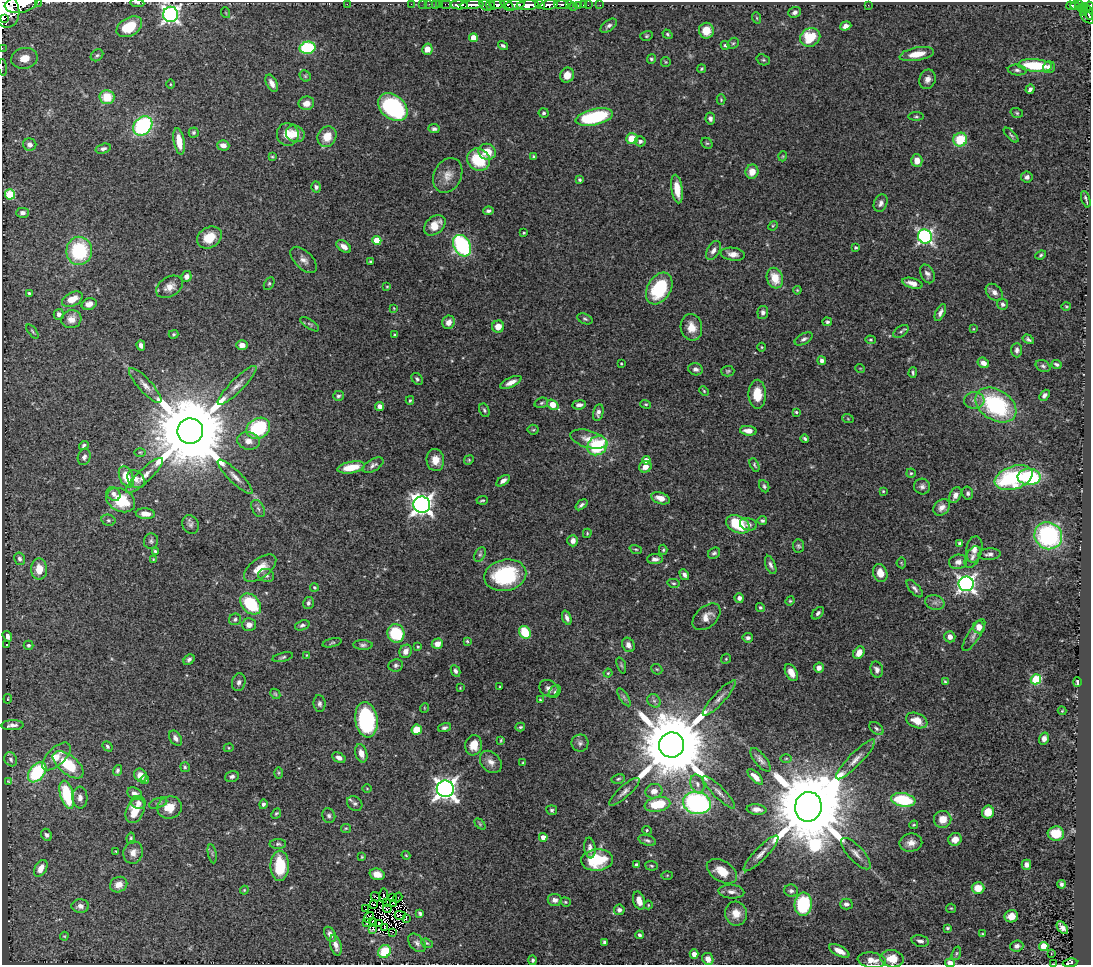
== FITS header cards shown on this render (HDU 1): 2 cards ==
NAXIS1  =                 1089
NAXIS2  =                  963

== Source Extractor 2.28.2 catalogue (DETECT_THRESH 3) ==
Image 1089 x 963 px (HDU 1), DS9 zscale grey, 1 PNG px = 1 image px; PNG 1093 x 967 px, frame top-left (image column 1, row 963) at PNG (2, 2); each listed source drawn as its Kron ellipse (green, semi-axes under 4 px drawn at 4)
Background 0.582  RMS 0.018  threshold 0.0553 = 3 sigma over >= 5 px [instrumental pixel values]
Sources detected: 485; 5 with non-positive FLUX_AUTO (blend fragments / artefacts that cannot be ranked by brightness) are neither listed nor drawn; the other 480 listed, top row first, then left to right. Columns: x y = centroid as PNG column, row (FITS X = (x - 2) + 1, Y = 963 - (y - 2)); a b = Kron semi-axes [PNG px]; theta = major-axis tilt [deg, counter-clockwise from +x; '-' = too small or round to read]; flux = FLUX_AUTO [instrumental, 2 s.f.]
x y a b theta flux
38 2 2 2 - 31
137 3 7 4 -9 2.5
21 4 16 8 10 1500
347 4 2 2 - 93
411 4 2 2 - 4.1
423 4 2 2 - 4.1
429 4 2 2 - 8.8
435 4 3 2 - 6.5
440 4 2 2 - 5.8
446 4 6 2 0 18
497 4 8 3 2 310
540 4 5 3 - 190
561 4 7 3 -2 150
459 5 9 4 -2 680
472 5 12 3 5 780
486 5 7 4 -40 99
490 5 5 3 - 95
507 5 8 3 -39 250
515 5 9 5 7 320
528 5 11 5 4 1300
549 5 8 4 7 750
569 5 3 2 - 42
579 5 2 2 - 11
583 5 2 2 - 5
588 5 2 2 - 7.1
600 5 2 2 - 4.9
868 5 2 2 - 0.75
1079 5 3 3 - 31
574 6 3 2 - 21
1071 6 5 3 - 91
1075 6 4 3 - 92
1084 6 3 3 - 54
1089 6 4 3 - 96
5 9 19 14 -74 2400
1081 9 3 2 - 36
795 12 6 5 - 3.7
1088 12 8 3 -70 86
226 13 5 3 - 0.99
1083 13 3 2 - 22
171 14 8 7 - 470
1088 17 8 5 -36 160
3 18 4 3 - 180
757 18 6 3 -71 1.4
609 26 9 5 36 3.8
846 26 6 4 19 6.2
129 27 14 9 29 38
706 31 8 7 - 18
667 34 5 4 - 1.7
646 36 6 5 - 1.8
810 37 10 9 - 40
473 38 4 4 - 16
733 43 6 5 - 1.9
725 45 4 4 - 2.1
503 46 5 3 - 2.4
2 48 2 2 - 6.9
308 48 8 6 12 110
427 49 5 5 - 12
917 54 17 6 10 21
97 55 7 5 37 2.4
24 58 13 10 11 33
651 59 5 4 - 2.1
763 60 7 5 -19 2
666 62 5 4 - 1.4
1035 65 17 6 -5 62
3 67 8 3 -84 2.2
1049 67 6 6 - 6.5
702 69 4 3 - 1.5
1017 70 9 5 -7 3.5
567 75 7 7 - 14
305 76 6 5 - 1.7
927 79 10 8 69 6.8
272 83 9 5 -63 7.1
170 84 5 3 - 1.3
1030 89 5 3 - 3.7
107 97 7 7 - 30
721 100 5 4 - 1.5
306 103 8 7 - 10
393 107 17 11 -39 160
544 113 5 4 - 2.5
1017 113 6 4 -18 1.9
916 116 8 4 0 2
594 117 19 8 13 110
710 119 6 4 -80 4.2
143 126 10 8 47 160
434 129 6 4 -9 3.4
194 132 5 5 - 2.6
288 134 11 11 - 17
295 134 9 8 - 12
1011 135 9 3 -45 2
327 137 10 9 - 19
632 139 6 5 - 26
960 139 7 6 - 45
179 141 13 5 -80 22
640 141 5 5 - 4.6
707 143 6 5 - 1.7
30 145 6 6 - 6
223 145 6 5 - 9.5
103 149 8 4 15 4.2
487 152 9 8 - 22
783 156 5 3 - 1.1
272 157 4 3 - 1.5
534 157 4 3 - 1.8
478 160 12 10 -39 52
917 161 6 5 - 10
752 172 7 6 - 12
448 175 18 13 64 14
1027 177 6 5 - 3.3
580 180 4 4 - 1.7
316 187 5 5 - 2.9
677 189 14 5 -83 19
10 194 5 5 - 53
1086 199 8 2 -73 2.8
881 203 9 6 69 5.1
488 211 5 3 - 3.1
23 213 6 5 - 5.2
435 225 12 8 40 18
773 226 5 4 - 1.4
524 233 3 3 - 1.3
925 236 7 7 - 330
209 238 13 10 31 24
377 240 4 4 - 29
462 246 11 8 -60 150
344 247 8 5 -35 7.3
856 247 3 3 - 2
713 250 10 6 57 6.3
79 251 14 13 - 89
733 254 12 6 -8 8.1
1041 255 6 4 21 2
304 260 16 8 -45 8
371 261 3 2 - 1.5
927 274 10 6 -63 5.2
187 276 5 5 - 5.1
775 278 10 8 -72 24
269 283 7 4 62 2.2
912 283 10 5 -16 10
169 287 14 9 31 9.9
387 287 3 3 - 1.1
659 288 17 11 59 81
797 290 4 4 - 1.2
994 292 10 7 -44 6.2
29 293 4 3 - 1.9
72 299 11 6 25 19
89 304 8 5 17 7.6
1003 304 5 5 - 3.5
1066 306 5 3 - 1.3
394 308 3 3 - 0.95
763 312 6 5 - 3.9
940 313 9 4 64 4.6
59 314 5 5 - 4.8
71 319 10 9 - 11
585 319 8 5 -23 2.5
449 322 7 6 - 9
827 322 5 4 - 2.5
310 324 11 4 -34 2.5
498 327 6 6 - 13
691 327 13 10 -79 16
973 329 4 4 - 1.1
32 331 8 3 -51 1.8
901 331 8 5 36 2.6
174 334 5 4 - 1.6
394 335 3 3 - 1.2
804 339 10 5 28 3.9
1028 339 6 4 -33 2.8
870 340 5 4 - 1.7
141 345 5 4 - 5.2
242 345 6 5 - 6.5
762 347 4 4 - 1.2
1017 350 7 5 -90 3.7
822 361 4 4 - 4.2
983 363 6 5 - 7
621 364 3 2 - 1.1
1057 364 5 3 - 2.9
1043 366 8 5 -28 3
860 368 5 3 - 0.91
695 369 7 6 - 5.1
728 371 7 5 1 2
913 373 5 3 - 2.2
417 379 6 5 - 2.4
511 382 11 5 25 8.1
145 385 23 6 -48 10
237 385 26 6 45 11
704 391 5 3 - 1.3
757 394 14 8 -89 27
1044 395 6 4 50 4
338 396 5 5 - 2.7
410 400 4 3 - 1.5
974 400 10 8 4 6.5
541 403 7 5 18 2.3
646 404 5 4 - 1.6
553 405 6 4 -36 24
579 405 7 4 7 5.2
996 405 22 15 -32 130
380 406 4 4 - 5.4
484 410 7 5 -63 2.4
598 412 8 5 77 4.9
796 412 4 3 - 1.6
848 419 6 3 -20 1.3
258 428 12 10 32 92
533 430 5 5 - 1.6
190 431 13 12 - 24000
748 431 8 5 -6 10
589 439 19 8 -16 13
805 439 4 3 - 2.1
248 441 11 8 -12 9.7
84 445 5 3 - 2.5
597 446 10 9 - 79
140 452 6 4 -1 1.4
84 457 8 6 72 4.4
435 460 11 9 -85 14
469 460 5 4 - 1.4
646 460 4 4 - 8.4
373 465 11 6 29 4.4
754 465 7 4 -64 1.8
351 467 14 5 10 27
645 467 6 5 - 11
911 473 5 4 - 1.7
145 475 25 6 43 13
126 477 11 7 -67 26
235 477 23 6 -44 10
1029 477 11 8 -1 99
1014 478 19 11 19 140
136 479 10 7 -50 7.9
503 481 8 4 36 5.2
764 486 6 4 -64 2.5
922 486 8 8 - 4.6
883 491 3 3 - 1.2
968 493 6 5 - 2.8
114 494 7 6 - 5.1
955 495 8 5 62 6.1
660 498 9 5 -19 12
121 500 15 11 -27 51
482 500 5 2 - 1.7
422 505 8 8 - 810
581 505 7 4 39 3.2
942 507 9 7 44 7.1
258 509 9 6 -62 3.6
145 514 9 5 -4 10
108 520 7 5 -14 2.7
762 521 5 4 - 2.4
190 524 9 8 - 4.4
738 524 12 8 -25 60
748 524 8 6 -13 3.9
587 533 5 3 - 1.5
1048 536 14 13 - 180
151 541 8 7 - 3.3
573 541 5 5 - 5.9
960 544 4 4 - 4.1
798 546 7 6 - 2.5
636 549 6 4 -18 1.8
974 549 13 8 79 9.2
663 550 5 4 - 1.7
155 551 4 3 - 1.8
714 553 6 5 - 2.5
989 554 11 6 5 5.4
480 555 8 5 62 2.5
972 557 12 6 63 5.2
19 559 6 5 - 3.8
153 559 4 3 - 1.1
655 559 8 5 1 4.8
958 562 9 7 9 5.8
901 563 5 5 - 1.4
771 565 9 5 -68 4
260 568 19 9 37 21
39 569 10 8 -89 18
880 573 9 7 -71 13
266 575 8 6 -17 4.1
505 575 21 15 12 100
684 575 6 4 -60 3.7
673 583 6 4 -14 1.7
966 584 7 7 - 510
314 587 4 4 - 1.8
915 589 11 5 -49 4.2
739 598 5 4 - 4.9
790 601 5 4 - 1.5
308 603 6 5 - 3.1
935 603 10 7 -13 5.2
251 604 12 8 -45 75
760 607 4 4 - 2
818 613 7 4 46 3.1
706 617 16 10 42 12
567 618 7 4 -70 4.7
235 619 6 5 - 2.7
249 625 7 6 - 7.5
302 625 7 5 19 3.1
979 627 6 6 - 11
525 632 7 5 -60 54
396 633 9 8 - 64
974 635 18 6 57 6.4
7 636 6 4 -56 4.8
950 637 6 5 - 7
748 638 5 4 - 3.9
467 641 4 4 - 1.6
332 643 10 4 14 2
437 644 6 5 - 10
7 645 3 3 - 1.3
28 645 5 4 - 2.3
363 645 10 4 -3 3.2
628 645 7 6 - 6.2
418 647 4 3 - 1.3
406 651 7 6 - 9.1
859 653 7 5 57 11
306 655 4 3 - 0.8
283 657 10 4 14 2.7
726 659 5 4 - 1.6
189 660 6 4 48 3.2
396 665 7 6 - 3.3
621 665 8 4 -71 2
819 668 5 5 - 5.6
657 669 6 5 - 1.7
877 670 8 6 -75 4.7
455 671 6 4 -62 3.3
791 672 9 5 -62 14
608 673 4 4 - 1.5
1036 679 5 5 - 83
945 681 4 2 - 1.7
239 682 9 6 75 4.7
1077 682 5 3 - 2.8
500 687 3 2 - 1.1
460 688 4 3 - 0.82
549 688 10 8 -27 6.1
555 692 7 5 50 2.6
275 694 6 4 -45 1.6
624 697 10 4 -57 3.2
719 698 23 6 47 8.7
8 699 5 2 - 0.87
540 700 3 3 - 1.2
654 701 7 6 - 3.4
320 704 8 6 -84 4
424 708 5 3 - 1
1062 711 4 4 - 1.3
366 720 18 11 -82 140
917 720 11 7 -22 18
13 725 11 5 2 6
520 727 5 3 - 1.9
444 728 7 4 14 3
876 728 8 5 -40 3.2
417 730 5 5 - 30
175 738 8 5 -55 4.9
1044 738 6 4 72 4.5
501 740 3 3 - 1.3
580 743 8 8 - 4.3
474 745 10 8 81 16
672 745 12 12 - 18000
107 746 5 4 - 2.1
229 748 5 4 - 1.5
361 753 9 6 -74 9.7
56 756 18 8 44 17
339 758 7 4 -29 4.9
786 758 6 3 1 1.2
11 759 7 6 - 3.1
855 759 27 6 46 12
761 760 14 6 -51 5.5
491 762 12 9 -47 8.8
523 763 3 3 - 1.2
68 765 18 9 -39 47
185 767 5 5 - 1.9
117 770 5 4 - 2.6
37 772 11 7 52 85
279 773 5 3 - 1.3
141 775 7 6 - 12
232 776 7 5 15 3.2
755 777 10 4 -45 11
618 779 7 4 12 2.1
145 780 4 4 - 2.1
8 781 3 2 - 1.1
697 784 9 6 -71 6
367 788 5 3 - 0.95
445 789 8 8 - 890
654 791 8 7 - 9.8
624 792 20 5 42 7.1
719 792 22 5 -45 7.5
135 794 8 5 -25 6.5
67 795 14 6 -75 76
80 798 11 7 -87 6.8
903 800 12 6 -10 74
138 803 7 6 - 5.5
158 803 9 5 18 3.2
355 803 8 6 -41 3.5
697 803 14 11 -10 230
263 804 5 3 - 3.1
657 804 13 7 10 47
169 807 12 11 - 18
808 807 15 13 79 25000
757 809 10 5 -7 6.7
135 810 13 8 66 24
552 810 5 4 - 2.4
988 812 6 6 - 18
276 813 6 4 47 1.8
329 816 7 6 - 3.3
943 819 8 8 - 15
480 824 6 4 -46 1.7
914 825 4 3 - 1.4
346 828 5 4 - 1.5
647 830 5 4 - 1.6
1056 834 8 7 - 26
46 835 6 5 - 3.3
543 837 4 4 - 10
131 838 6 4 79 1.9
955 839 7 6 - 11
647 840 9 5 -18 3.2
911 843 11 9 8 9.2
278 844 8 5 0 2.9
590 848 10 5 -83 5.1
116 851 3 2 - 0.88
133 852 11 9 77 8.4
761 853 24 6 46 10
212 854 10 3 -79 1.8
856 854 20 8 -48 8.7
406 855 4 3 - 1.2
362 857 4 3 - 1.3
597 860 16 11 4 60
636 864 4 3 - 2.6
1026 865 5 5 - 6
280 866 15 9 90 49
651 866 6 5 - 2
41 868 9 6 60 11
722 871 16 10 -33 22
377 874 7 5 -16 9.5
667 875 6 4 1 1.4
1061 884 4 3 - 3.3
119 885 9 7 28 10
978 888 6 5 - 19
244 890 4 3 - 1.2
791 891 7 6 - 3.5
731 892 13 7 -3 6.7
383 896 7 2 84 0.63
376 897 5 2 - 5
392 897 3 3 - 0.41
398 897 5 2 - 1.7
555 900 7 6 - 6.2
639 901 9 5 -73 11
565 902 5 4 - 1.6
386 903 3 2 - 1.3
394 903 4 2 - 2.3
374 904 3 2 - 1.5
803 904 11 8 84 100
846 904 6 5 - 4.4
648 905 4 4 - 1.2
80 906 9 6 0 6.3
951 908 5 4 - 1.4
366 909 3 2 - 2
387 909 4 2 - 1.6
619 910 5 5 - 4
420 913 4 3 - 2
736 914 12 11 - 16
400 915 5 2 - 1.6
1011 916 7 6 - 13
369 917 6 2 52 1.1
406 918 3 2 - 1.1
366 922 4 2 - 3.7
372 922 3 2 - 1.7
379 924 3 2 - 0.42
385 928 3 2 - 0.18
947 928 4 3 - 1.7
1062 928 7 4 -51 6.9
372 929 3 2 - 5.5
393 932 4 2 - 1.4
330 934 8 5 -61 6.2
982 934 4 3 - 1.3
640 935 4 4 - 2.9
64 936 4 4 - 1.2
920 941 9 5 -14 4.8
604 942 4 3 - 2.3
417 943 11 7 -47 4.7
427 943 6 4 -21 1.6
336 945 11 5 -75 7.8
1017 946 6 5 - 3.9
1044 947 4 4 - 43
839 951 11 5 -28 13
384 952 7 6 - 44
956 953 7 4 71 1.9
694 954 4 4 - 7.2
1051 954 3 2 - 3.7
708 959 6 5 - 8.5
892 959 11 8 -9 23
533 960 5 3 - 2.5
872 960 14 7 -7 13
950 963 5 4 - 7.9
1070 963 7 4 7 77
1053 964 4 2 - 1.3
At the frame edge (FLAGS 8, measured only in part): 14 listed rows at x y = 38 2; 137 3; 21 4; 1089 6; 5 9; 171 14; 1088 17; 3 18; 2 48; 3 67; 872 960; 950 963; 1070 963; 1053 964
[5 non-positive-flux detections neither listed nor drawn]